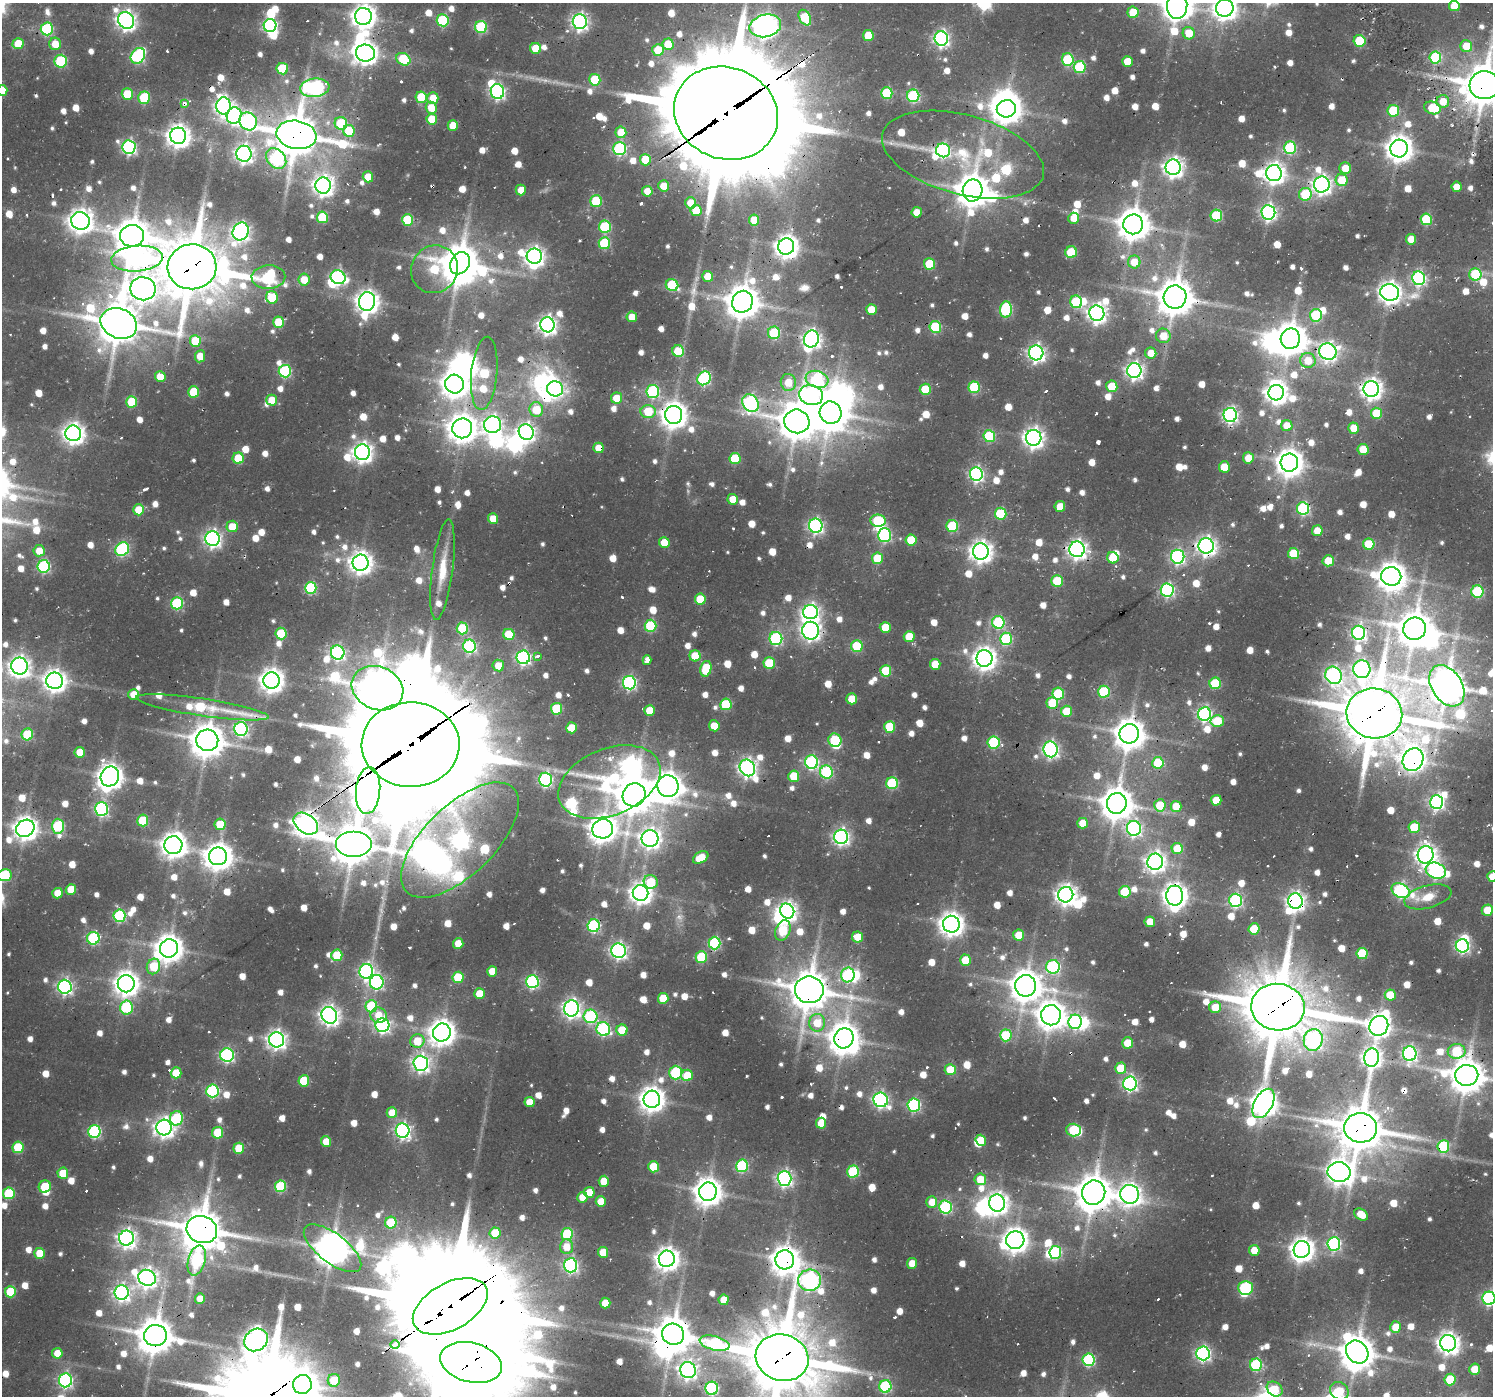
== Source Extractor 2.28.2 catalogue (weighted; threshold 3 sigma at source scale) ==
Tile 10 of 4 x 4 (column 2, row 3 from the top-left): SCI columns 1722-3212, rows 1599-2992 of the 6194 x 6150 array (HDU 1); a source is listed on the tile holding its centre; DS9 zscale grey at full resolution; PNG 1495 x 1398 px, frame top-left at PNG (2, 3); each listed source drawn as its Kron ellipse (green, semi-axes under 4 px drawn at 4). Shown black and unused: <1% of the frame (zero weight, under 2 of 3 exposures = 8% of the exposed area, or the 3 px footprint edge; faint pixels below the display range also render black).
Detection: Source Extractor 2.28.2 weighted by HDU 2 'WHT'; one run over the whole footprint, this tile lists its part. Background 0.0462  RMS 0.0054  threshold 0.0243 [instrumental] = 3 sigma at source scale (4.5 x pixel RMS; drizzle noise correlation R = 1.50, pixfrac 1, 0.0396/0.0396 arcsec/px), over >= 5 px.
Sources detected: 1195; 6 too faint to see at this stretch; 50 inside a brighter object's white glare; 29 cosmic-ray / hot-pixel residue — neither listed nor drawn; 15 inside a brighter listed object's ellipse — not listed separately; of the other 1095, all 500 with FLUX_AUTO >= 9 (the completeness limit of this list) listed and drawn (595 fainter detections not listed), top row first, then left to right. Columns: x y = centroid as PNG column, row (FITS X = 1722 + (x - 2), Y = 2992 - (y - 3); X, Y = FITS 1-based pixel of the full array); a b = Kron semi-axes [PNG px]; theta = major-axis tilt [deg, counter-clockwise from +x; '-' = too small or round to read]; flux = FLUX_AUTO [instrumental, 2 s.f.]
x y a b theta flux
1177 6 13 10 85 970
1454 6 5 5 - 14
1225 8 9 8 - 470
1133 12 5 5 - 16
363 16 8 8 - 520
805 18 8 5 -62 27
126 20 8 7 - 310
443 20 6 6 - 57
580 22 7 7 - 200
270 25 6 6 - 140
765 26 16 11 13 530
481 27 6 6 - 57
47 29 6 6 - 67
1189 33 6 6 - 12
868 36 5 5 - 18
941 38 7 7 - 170
1360 41 6 6 - 33
18 44 5 5 - 17
55 44 6 6 - 11
668 44 5 5 - 16
1466 46 6 6 - 12
536 48 5 5 - 14
658 50 6 5 - 15
365 53 9 8 - 470
138 56 8 6 53 95
1435 57 6 6 - 51
403 59 7 6 - 26
1068 60 6 6 - 44
61 61 6 6 - 45
1127 61 5 5 - 12
1080 67 6 6 - 43
282 69 6 5 - 33
595 80 6 5 - 31
1484 85 15 14 - 1800
315 88 15 9 7 150
2 90 5 5 - 11
497 92 7 6 - 150
887 93 6 5 - 38
127 94 6 5 - 19
913 96 6 6 - 68
421 97 6 5 - 27
144 98 6 5 - 37
433 98 6 5 - 13
1443 101 6 6 - 9.8
184 103 3 3 - 12
223 106 8 7 - 250
431 108 6 5 - 11
1433 108 8 6 -16 22
1006 109 10 8 13 820
1393 111 6 5 - 37
726 113 53 45 -21 14000
234 116 8 7 - 130
432 119 5 5 - 17
248 121 9 8 - 120
341 123 6 6 - 34
453 125 5 5 - 13
349 131 6 5 - 21
621 132 6 5 - 12
296 135 20 14 -10 2000
178 136 8 8 - 500
129 147 7 6 - 120
1290 148 6 6 - 59
1399 148 9 8 - 690
619 149 6 6 - 86
943 150 7 7 - 120
244 154 8 7 - 250
963 155 83 40 -15 57
276 159 11 8 -47 76
645 160 6 5 - 16
1173 167 8 7 - 320
1345 168 6 5 - 9.9
1274 173 8 8 - 390
368 177 5 5 - 13
1342 180 6 6 - 18
1322 184 8 8 - 270
323 186 8 8 - 340
663 186 5 5 - 9
1457 187 5 5 - 9.8
521 190 5 5 - 9.1
973 190 11 10 - 1200
647 191 5 5 - 9
1305 194 6 6 - 34
596 201 6 6 - 35
690 203 6 5 - 9
696 210 6 5 - 17
917 212 5 5 - 9.5
1268 212 7 7 - 180
1216 215 6 5 - 44
322 217 6 5 - 34
1074 218 5 5 - 9.2
1426 219 6 5 - 39
407 220 6 5 - 35
754 220 5 5 - 10
80 221 9 8 - 510
1133 224 10 9 - 1100
605 227 6 6 - 48
241 231 9 7 61 220
132 236 12 11 - 1200
1411 239 5 5 - 9.3
604 243 6 6 - 40
786 247 8 8 - 490
1071 252 6 5 - 28
534 256 7 7 - 280
137 259 26 13 4 140
1134 262 6 6 - 12
460 263 12 9 59 1600
930 264 6 5 - 25
192 267 24 22 7 3200
434 269 24 23 - 37
1475 274 6 6 - 41
708 276 5 5 - 12
268 277 17 12 2 79
338 277 8 6 -31 120
1419 278 7 6 - 120
304 280 6 5 - 11
672 285 6 6 - 45
143 289 13 11 -9 600
1390 292 9 8 - 450
272 297 6 6 - 28
1175 297 11 11 - 1400
367 302 9 8 - 440
742 302 11 10 - 1200
1076 302 6 6 - 46
871 309 5 5 - 10
1006 310 8 6 85 64
1097 313 8 7 - 300
1316 315 6 6 - 43
632 317 5 5 - 9.6
279 322 6 5 - 23
119 323 19 14 -23 1900
547 325 7 7 - 270
935 327 6 6 - 41
774 333 6 6 - 32
1163 336 7 7 - 11
811 339 9 7 73 250
1290 339 10 9 - 1100
195 341 6 5 - 17
678 351 6 5 - 29
1328 352 9 8 - 240
1036 353 7 7 - 220
1151 353 5 5 - 9.1
200 356 6 5 - 9.6
1308 360 7 7 - 11
1134 370 7 7 - 240
285 371 6 6 - 67
484 373 37 13 84 41
160 377 5 5 - 12
704 378 7 6 - 79
817 379 11 8 -17 72
788 382 8 7 - 11
455 384 9 9 - 700
1112 386 5 5 - 18
974 387 6 5 - 39
555 389 8 7 - 130
925 389 5 5 - 23
1371 389 8 7 - 370
653 391 6 6 - 80
194 392 5 5 - 23
1276 393 8 7 - 420
811 395 12 10 -17 140
616 398 6 5 - 10
272 400 5 5 - 13
132 402 6 5 - 26
750 403 9 7 -56 140
536 410 7 7 - 17
648 411 8 6 -4 21
831 413 11 10 - 1200
1376 413 6 5 - 25
674 415 9 8 - 660
1230 415 7 6 - 160
797 421 13 12 - 1400
492 425 8 8 - 230
1287 425 6 5 - 9
462 428 10 10 - 810
1354 428 5 5 - 15
526 432 8 7 - 220
73 433 8 8 - 390
989 436 6 6 - 42
1034 438 8 7 - 330
598 448 5 5 - 9.6
1363 449 5 5 - 17
362 452 8 7 - 340
238 458 5 5 - 25
1248 458 5 5 - 9.1
735 459 5 5 - 26
1289 463 9 8 - 740
1224 467 5 5 - 16
976 474 7 6 - 140
733 499 5 5 - 9.1
1060 506 5 5 - 9.1
1303 508 6 6 - 84
139 510 5 5 - 15
1001 514 6 6 - 35
493 518 5 5 - 9.4
878 521 8 6 -8 38
232 526 6 5 - 12
816 526 7 7 - 150
952 526 6 6 - 39
1317 531 5 5 - 10
885 535 7 6 - 75
213 539 7 7 - 220
911 540 5 5 - 17
664 543 5 5 - 12
1369 544 5 5 - 24
1206 546 8 7 - 300
122 549 7 6 - 89
1077 549 8 7 - 290
39 551 5 5 - 9.8
981 551 8 8 - 410
1293 554 5 5 - 24
1178 557 7 6 - 130
877 558 6 5 - 19
1113 558 6 5 - 15
1328 561 5 5 - 12
361 563 8 8 - 460
44 566 6 6 - 76
442 570 51 10 83 17
1391 576 10 9 - 780
1057 581 6 5 - 29
311 588 6 6 - 57
1167 590 6 6 - 120
1477 591 6 6 - 56
700 599 5 5 - 19
177 603 6 6 - 57
811 612 7 7 - 200
998 622 6 6 - 61
650 626 6 6 - 47
885 627 5 5 - 15
462 628 6 6 - 34
1415 629 11 11 - 1300
811 631 9 8 - 280
281 633 6 5 - 26
1359 633 7 6 - 140
509 634 6 5 - 27
909 637 5 5 - 15
776 638 6 6 - 88
1006 639 6 6 - 51
469 646 6 6 - 92
857 646 6 5 - 33
338 653 7 6 - 120
538 656 3 3 - 77
695 656 5 5 - 18
523 657 7 6 - 130
984 658 8 8 - 480
647 660 5 4 - 10
769 663 6 6 - 24
935 664 5 5 - 13
20 666 8 8 - 350
498 666 6 5 - 10
706 669 8 5 76 22
1362 669 9 8 - 170
886 671 6 5 - 26
1333 675 9 8 - 160
55 681 8 8 - 410
271 681 8 8 - 510
629 683 7 6 - 120
1215 683 6 5 - 33
1447 686 22 15 -57 1400
377 688 26 21 -23 1400
1104 692 6 6 - 40
134 694 5 5 - 11
1058 694 6 6 - 39
852 699 5 5 - 14
1052 703 6 6 - 25
726 704 6 5 - 38
203 707 67 8 -8 46
556 709 5 5 - 30
650 711 5 5 - 12
1066 711 5 5 - 17
1374 713 28 25 -9 3500
1204 714 7 6 - 140
1217 721 7 6 - 19
714 726 5 5 - 13
890 727 6 5 - 28
572 728 5 5 - 13
241 729 7 6 - 120
27 734 6 6 - 32
1129 734 10 9 - 950
207 740 11 10 - 1200
835 740 7 6 - 35
994 742 6 6 - 55
411 744 49 42 -1 14000
1051 749 8 7 - 180
80 752 5 5 - 10
1413 760 12 10 61 490
812 762 7 6 - 100
1158 763 6 5 - 27
747 768 9 7 -58 260
826 772 6 6 - 71
110 776 10 9 - 580
794 776 5 5 - 16
545 780 7 6 - 120
609 782 53 33 22 79
892 783 6 6 - 49
668 786 11 10 - 710
368 791 23 12 85 980
634 795 12 11 - 1400
1216 800 5 5 - 12
1436 802 7 6 - 160
1117 803 10 10 - 1100
1160 805 6 5 - 17
1176 806 5 5 - 11
101 809 7 6 - 110
143 820 6 5 - 24
1082 823 5 5 - 9.1
220 824 6 5 - 14
306 824 13 9 -37 500
58 826 7 6 - 60
1414 827 6 6 - 21
25 828 10 8 35 540
1134 828 7 7 - 150
603 829 10 9 - 710
841 837 7 7 - 200
650 838 8 8 - 290
460 840 74 35 44 430
354 844 18 13 0 1700
173 845 9 9 - 600
1177 849 5 5 - 18
1426 855 9 8 - 360
218 856 9 9 - 780
701 857 8 5 29 13
1155 862 8 8 - 320
1436 871 10 7 -19 130
4 875 7 6 - 41
1492 877 5 5 - 9.1
651 882 7 6 - 18
71 890 5 5 - 14
1401 891 9 7 -26 110
1125 892 6 5 - 25
57 893 5 5 - 9.1
641 893 8 7 - 420
1066 895 8 7 - 370
1175 896 10 8 90 540
1428 897 24 11 15 11
1236 900 7 6 - 90
1295 901 7 7 - 260
1487 910 5 5 - 14
787 911 7 7 - 270
119 916 6 6 - 66
1150 922 5 5 - 10
951 924 8 8 - 540
594 926 6 6 - 84
1254 929 5 5 - 20
783 930 11 7 67 25
1019 935 5 5 - 14
857 937 5 5 - 14
93 938 6 6 - 69
458 943 5 5 - 11
715 943 6 6 - 73
1462 946 6 6 - 130
169 948 9 9 - 760
618 951 7 7 - 200
1362 953 5 5 - 28
337 955 5 5 - 20
701 957 6 5 - 33
965 960 5 5 - 18
153 966 8 6 66 21
1053 967 7 7 - 80
366 971 7 6 - 160
492 971 5 5 - 11
848 975 7 6 - 73
458 977 5 5 - 24
532 981 6 6 - 99
377 982 7 7 - 110
126 984 8 8 - 550
1026 986 11 10 - 1000
65 987 7 7 - 170
809 990 14 13 - 1600
479 994 5 5 - 13
1390 995 5 5 - 14
663 998 5 5 - 20
371 1006 6 6 - 40
1215 1007 6 6 - 11
1278 1007 27 23 -9 3700
126 1008 7 6 - 50
571 1008 8 7 - 250
329 1015 8 7 - 310
378 1015 8 7 - 9.8
1051 1015 10 10 - 820
590 1016 7 6 - 71
1075 1022 7 6 - 110
817 1023 9 8 - 14
382 1025 7 7 - 140
1379 1026 10 9 - 500
603 1029 7 6 - 84
622 1030 5 5 - 19
442 1032 9 8 - 660
1006 1035 6 6 - 39
844 1038 10 9 - 910
277 1040 8 7 - 300
1313 1040 11 9 74 98
417 1041 7 6 - 15
1128 1043 5 5 - 15
1457 1051 9 7 1 36
1410 1054 7 6 - 140
227 1055 7 6 - 110
1372 1058 9 7 83 320
421 1063 7 7 - 220
1121 1068 6 5 - 17
950 1070 5 5 - 15
676 1072 7 6 - 54
176 1073 5 5 - 14
687 1075 6 5 - 14
1467 1075 11 10 - 1200
304 1081 5 5 - 24
1130 1083 7 6 - 150
212 1091 6 6 - 77
652 1099 8 8 - 590
881 1100 7 7 - 160
529 1102 5 5 - 9.4
1264 1103 16 9 61 710
914 1105 6 6 - 86
392 1113 5 5 - 11
177 1118 7 6 - 45
821 1123 5 5 - 11
164 1128 8 7 - 340
1361 1128 16 14 -4 2200
1073 1130 7 6 - 40
403 1131 7 7 - 180
94 1132 6 6 - 82
218 1133 6 5 - 21
981 1140 5 5 - 14
326 1141 5 5 - 10
1443 1146 6 6 - 40
18 1147 6 5 - 27
239 1148 5 5 - 19
742 1166 6 6 - 57
653 1167 5 5 - 19
853 1172 6 6 - 45
1339 1172 11 10 - 650
63 1173 5 5 - 14
784 1178 7 7 - 170
980 1179 6 6 - 12
604 1181 5 5 - 13
45 1186 6 6 - 21
280 1186 6 5 - 43
589 1192 5 5 - 11
708 1192 9 9 - 770
9 1193 6 6 - 37
1094 1193 12 11 - 1400
1130 1194 9 9 - 410
582 1197 5 5 - 9.6
601 1202 5 5 - 12
932 1202 6 5 - 10
997 1203 8 8 - 390
945 1207 6 6 - 79
1361 1215 7 5 -33 9.7
391 1223 6 5 - 29
202 1229 15 13 -22 2000
495 1233 5 5 - 16
567 1234 6 5 - 42
126 1238 7 7 - 280
1015 1240 9 8 - 580
1334 1244 6 6 - 110
566 1247 7 6 - 9.3
332 1248 34 14 -37 1100
1302 1249 8 8 - 510
1254 1250 5 5 - 12
603 1252 5 5 - 11
40 1253 5 5 - 16
1055 1253 6 6 - 53
667 1259 8 8 - 510
785 1260 9 9 - 840
197 1261 15 8 74 62
912 1263 5 5 - 11
571 1265 7 6 - 140
147 1278 9 8 - 350
809 1280 11 10 - 260
1245 1288 7 7 - 61
10 1292 5 5 - 25
122 1293 7 7 - 200
1489 1298 6 6 - 120
200 1299 5 5 - 9
724 1300 5 5 - 10
605 1303 5 5 - 11
450 1306 41 23 29 12000
1396 1327 6 5 - 11
673 1334 11 10 - 1400
155 1335 11 10 - 1400
256 1340 12 10 38 420
715 1343 15 7 -14 57
1448 1343 8 8 - 440
395 1345 5 4 - 240
1357 1352 12 10 -47 1200
57 1353 5 5 - 10
1203 1353 7 6 - 160
782 1358 27 23 -17 3900
1088 1360 6 6 - 73
471 1362 31 19 -14 3900
1256 1365 6 6 - 55
1475 1369 5 5 - 9.9
688 1370 8 8 - 250
1450 1379 6 5 - 21
65 1380 7 6 - 140
334 1380 6 6 - 18
302 1384 9 9 - 650
885 1386 6 6 - 69
712 1388 6 6 - 92
1275 1389 8 6 -39 13
1339 1391 10 8 -36 14
Overlapping masked pixels (flux is a lower limit): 66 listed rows (the first 20) at x y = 765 26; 18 44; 1484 85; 184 103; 1433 108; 726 113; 248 121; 296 135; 943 150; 963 155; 1322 184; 973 190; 1133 224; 137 259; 192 267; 1175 297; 1328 352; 1371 389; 750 403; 674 415
Isophote crosses this tile's border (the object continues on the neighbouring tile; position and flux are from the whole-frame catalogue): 14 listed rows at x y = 1177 6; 1454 6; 1225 8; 363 16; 1484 85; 2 90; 4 875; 1492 877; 1467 1075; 1489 1298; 782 1358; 471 1362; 302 1384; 1339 1391
Unlisted compact peaks at least as high as the median listed source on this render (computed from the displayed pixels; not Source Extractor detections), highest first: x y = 35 530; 35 520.